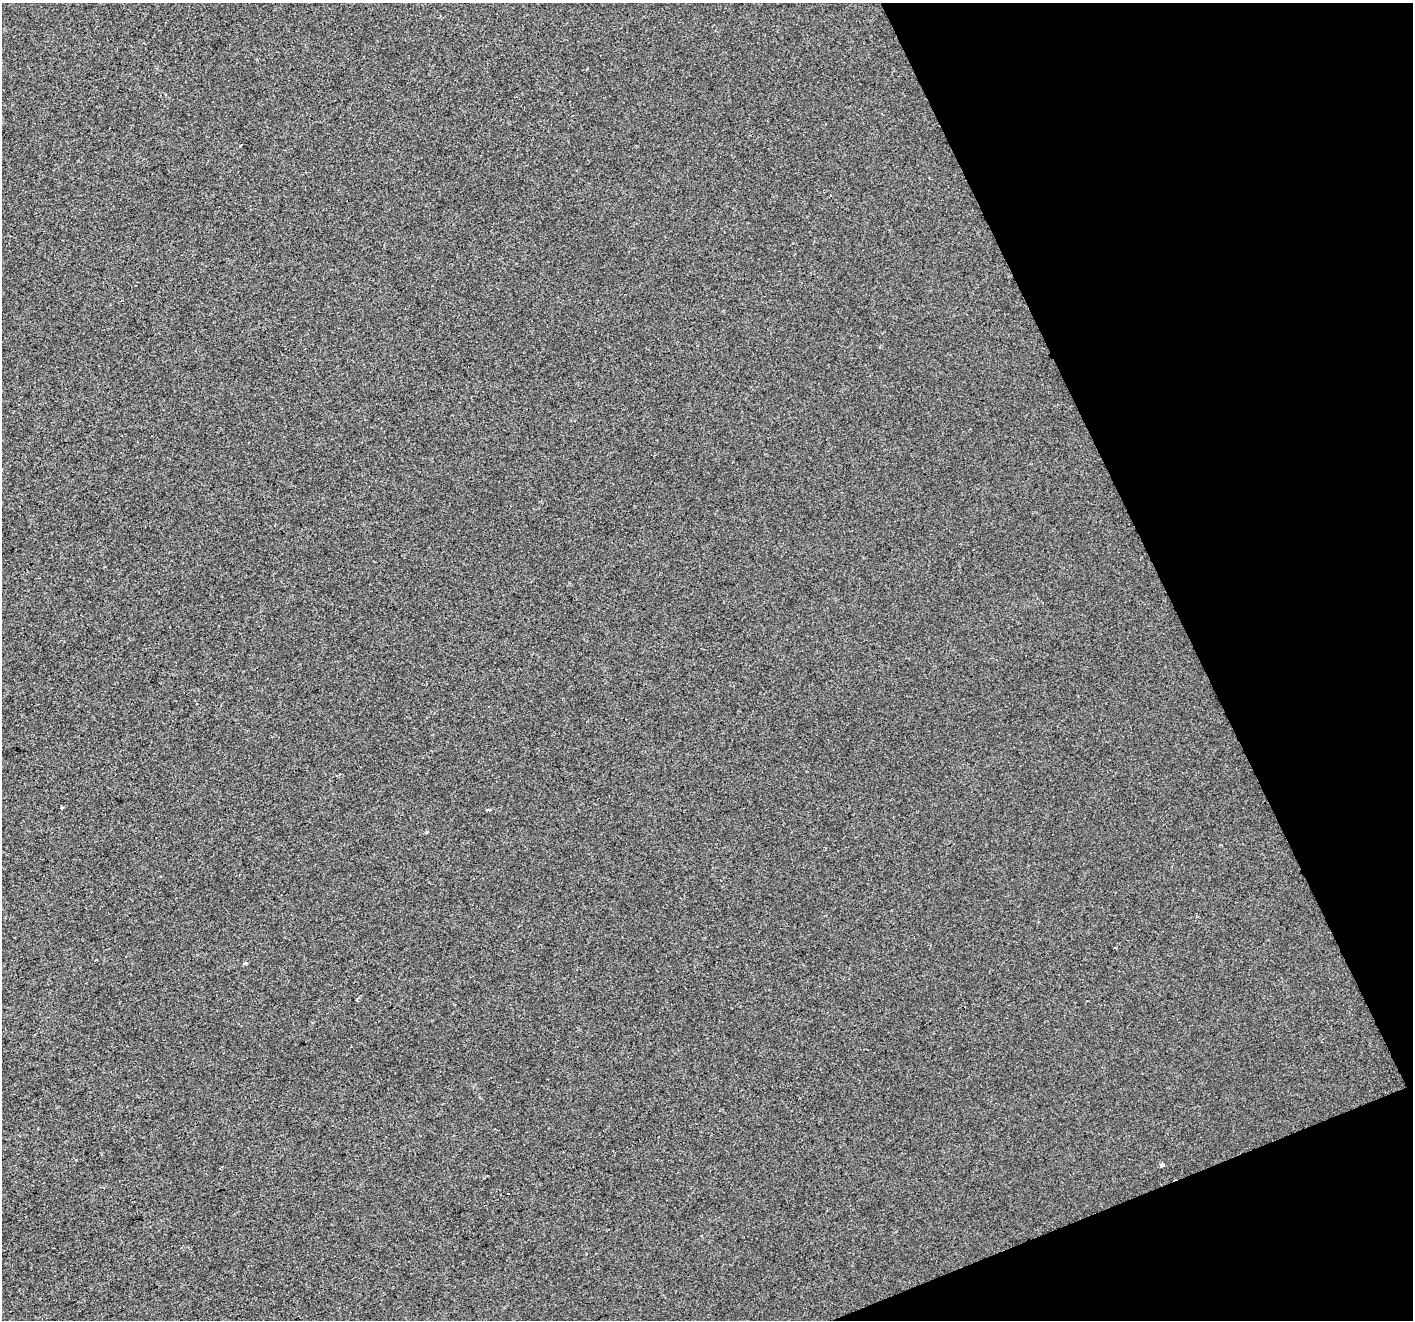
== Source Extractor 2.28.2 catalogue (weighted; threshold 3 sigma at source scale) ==
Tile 12 of 4 x 4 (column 4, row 3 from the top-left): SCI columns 4234-5644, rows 1463-2780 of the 5644 x 5504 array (HDU 1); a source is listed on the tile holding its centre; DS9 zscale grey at full resolution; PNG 1415 x 1322 px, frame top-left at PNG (2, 3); no overlay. Shown black and unused: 19% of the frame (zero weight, under 2 of 3 exposures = <1% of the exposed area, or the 3 px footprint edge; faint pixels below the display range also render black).
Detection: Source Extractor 2.28.2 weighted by HDU 2 'WHT'; one run over the whole footprint, this tile lists its part. Background -3.68e-04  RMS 0.0056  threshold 0.0253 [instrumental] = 3 sigma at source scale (4.5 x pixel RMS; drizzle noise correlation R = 1.50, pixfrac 1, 0.0396/0.0396 arcsec/px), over >= 5 px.
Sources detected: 6; all 6 listed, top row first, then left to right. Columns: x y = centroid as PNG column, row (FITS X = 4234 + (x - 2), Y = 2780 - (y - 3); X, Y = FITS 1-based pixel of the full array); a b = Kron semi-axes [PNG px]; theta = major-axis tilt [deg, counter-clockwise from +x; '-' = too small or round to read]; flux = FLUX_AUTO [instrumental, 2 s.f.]
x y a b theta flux
62 807 3 3 - 0.6
488 810 5 3 - 0.73
246 963 4 4 - 0.73
356 1000 3 3 - 0.61
1162 1165 5 4 - 1.1
508 1194 3 2 - 0.71